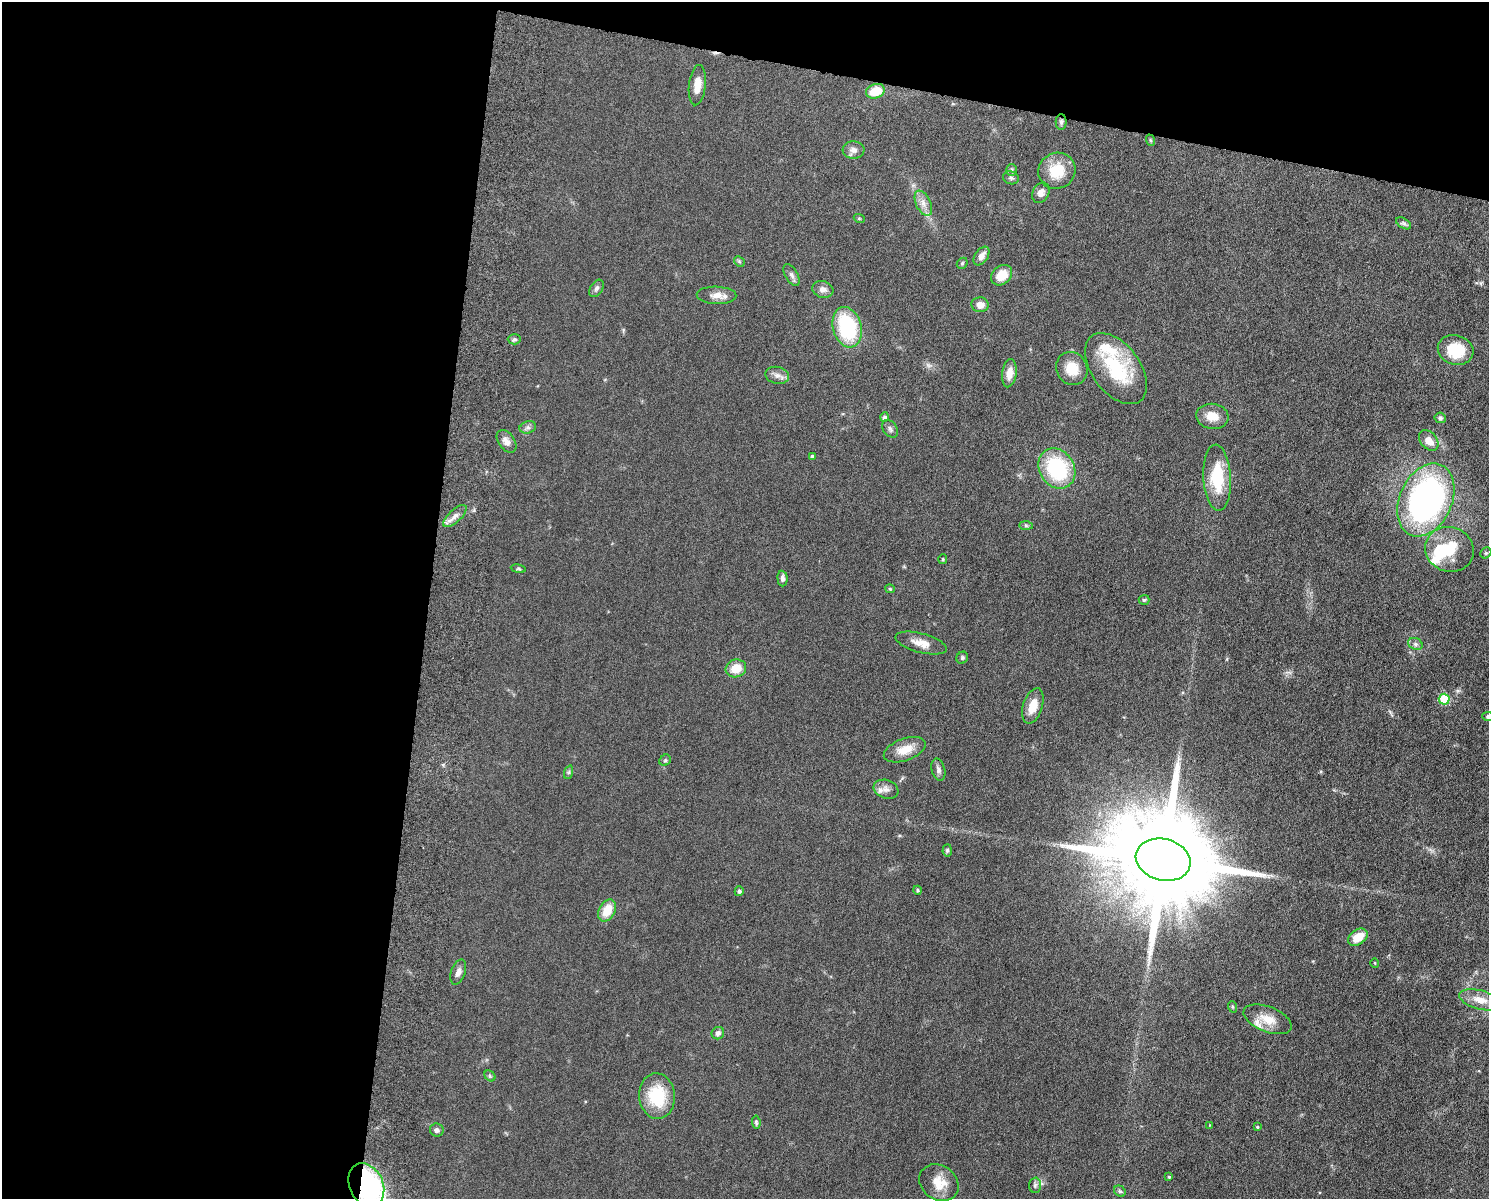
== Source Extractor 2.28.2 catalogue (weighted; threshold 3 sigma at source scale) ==
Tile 1 of 3 x 4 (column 1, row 1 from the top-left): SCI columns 175-1661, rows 3606-4802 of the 4926 x 4817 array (HDU 1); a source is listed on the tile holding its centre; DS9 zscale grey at full resolution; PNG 1491 x 1201 px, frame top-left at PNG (2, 2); each listed source drawn as its Kron ellipse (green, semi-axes under 4 px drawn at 4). Shown black and unused: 34% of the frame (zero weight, under 6 of 12 exposures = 3% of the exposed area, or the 3 px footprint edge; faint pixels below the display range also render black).
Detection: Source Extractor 2.28.2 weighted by HDU 2 'WHT'; one run over the whole footprint, this tile lists its part. Background 0.0569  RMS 0.0042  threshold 0.0174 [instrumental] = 3 sigma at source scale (4.09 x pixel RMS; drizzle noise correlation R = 1.36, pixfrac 0.8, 0.05/0.05 arcsec/px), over >= 5 px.
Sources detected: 89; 1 too faint to see at this stretch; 3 inside a brighter object's white glare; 1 cosmic-ray / hot-pixel residue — neither listed nor drawn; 1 inside a brighter listed object's ellipse — not listed separately; the other 83 listed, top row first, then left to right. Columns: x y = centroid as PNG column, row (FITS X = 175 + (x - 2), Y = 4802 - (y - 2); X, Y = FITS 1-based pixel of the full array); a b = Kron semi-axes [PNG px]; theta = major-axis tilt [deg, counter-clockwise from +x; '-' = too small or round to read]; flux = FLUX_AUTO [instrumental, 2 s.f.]
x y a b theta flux
697 85 20 8 83 4.5
875 91 9 7 19 8.6
1061 122 8 5 90 0.82
1150 140 6 3 -70 0.43
853 150 11 8 -3 2.1
1011 170 6 5 - 0.67
1057 171 19 18 - 11
1011 178 8 6 -19 0.94
1041 193 10 8 63 2.2
923 203 13 7 -65 2.7
859 218 5 3 - 0.34
1403 223 8 5 -31 0.84
981 256 10 6 55 2.4
739 261 6 4 -45 0.51
962 263 6 5 - 0.53
792 275 12 6 -60 1.5
1002 275 11 9 41 6.4
596 288 9 6 58 1.1
823 289 11 8 -17 2
717 295 20 8 -2 3.6
980 305 8 7 - 3.1
847 327 21 14 -74 32
514 339 7 5 2 0.85
1456 350 18 14 -15 13
1072 369 17 15 -60 7.3
1116 369 41 24 -53 26
1009 373 14 7 82 3.6
777 375 12 8 -12 2
1212 416 16 12 -8 5.4
885 417 4 4 - 1.1
1440 418 6 5 - 0.78
528 427 8 6 16 1.1
890 429 10 6 -55 1.2
1429 440 12 8 -48 4
507 441 13 8 -54 2.5
812 456 4 3 - 0.78
1057 468 21 17 -58 31
1217 478 33 14 -87 16
1426 500 38 26 65 120
455 516 15 6 43 2.3
1026 526 7 4 -2 0.68
1449 549 24 22 -19 15
1486 553 6 5 - 0.55
943 559 5 4 - 0.44
518 569 7 3 -8 0.57
782 578 8 5 -87 1.4
890 589 4 4 - 0.41
1144 600 5 5 - 0.58
921 643 26 9 -15 4.5
1415 644 7 5 -21 1.1
962 658 6 5 - 0.68
736 668 10 9 - 6.5
1444 699 5 5 - 17
1033 706 18 9 72 6
1488 717 6 4 -7 1
905 750 22 11 20 6.1
665 760 6 5 - 0.63
938 770 11 6 -74 1.5
569 772 7 4 71 0.66
886 789 12 9 -19 2.5
947 850 6 4 85 0.65
1163 860 28 20 -14 13000
918 890 4 4 - 0.53
739 891 5 4 - 0.94
607 911 12 8 61 7
1358 937 11 7 33 6.1
1375 963 5 3 - 0.32
458 972 13 7 70 2.1
1480 1000 21 9 -15 5.8
1233 1007 6 3 -71 0.42
1268 1019 25 12 -22 7.4
718 1033 6 6 - 1.6
490 1076 6 5 - 0.67
657 1096 23 18 -85 17
756 1122 7 4 -84 0.65
1210 1125 4 3 - 0.29
1257 1127 4 3 - 0.35
437 1130 7 6 - 1.2
1169 1177 4 4 - 0.46
939 1183 21 17 -35 6.9
366 1185 23 17 -65 73
1035 1185 7 6 - 1
1120 1191 6 5 - 0.64
Overlapping masked pixels (flux is a lower limit): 1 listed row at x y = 366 1185
Isophote crosses this tile's border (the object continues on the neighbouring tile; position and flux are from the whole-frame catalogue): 2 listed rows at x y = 1488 717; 366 1185